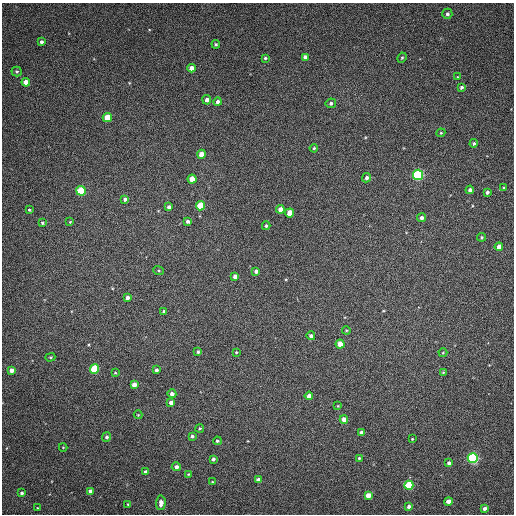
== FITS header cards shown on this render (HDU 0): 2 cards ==
NAXIS1  =                  512 / Axis length
NAXIS2  =                  512 / Axis length

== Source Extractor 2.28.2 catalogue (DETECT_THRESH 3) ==
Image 512 x 512 px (HDU 0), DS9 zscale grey, 1 PNG px = 1 image px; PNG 516 x 516 px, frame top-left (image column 1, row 512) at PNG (2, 3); each listed source drawn as its Kron ellipse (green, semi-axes under 4 px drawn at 4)
Background 141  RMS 11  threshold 34.5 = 3 sigma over >= 5 px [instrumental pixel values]
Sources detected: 89; all 89 listed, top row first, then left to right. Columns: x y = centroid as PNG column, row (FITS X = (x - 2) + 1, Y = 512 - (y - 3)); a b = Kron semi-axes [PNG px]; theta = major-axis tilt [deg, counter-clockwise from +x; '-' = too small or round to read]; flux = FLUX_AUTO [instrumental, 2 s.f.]
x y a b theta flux
447 14 5 5 - 1600
41 42 3 3 - 1700
216 44 4 4 - 1200
305 57 4 4 - 3600
265 58 4 3 - 1100
402 58 5 4 - 950
191 68 4 4 - 5700
17 72 5 5 - 1400
458 77 4 2 - 420
26 82 4 4 - 7200
461 87 4 3 - 1600
207 100 4 4 - 3300
217 102 4 4 - 2400
331 103 5 4 - 1600
107 117 4 4 - 17000
441 133 4 4 - 840
474 143 4 4 - 1400
314 148 4 4 - 910
202 154 4 4 - 9600
418 175 5 5 - 98000
367 178 5 4 - 1800
192 179 4 4 - 10000
504 188 4 4 - 800
470 190 4 4 - 2400
81 191 5 4 - 30000
487 192 4 3 - 1900
125 199 4 3 - 2300
200 206 4 4 - 23000
169 207 4 4 - 2700
280 209 4 4 - 6100
29 210 4 3 - 890
290 213 4 4 - 11000
422 218 4 4 - 2200
188 221 4 3 - 2100
70 222 4 4 - 680
42 223 4 3 - 1100
266 226 4 3 - 1100
481 237 4 4 - 1000
499 247 4 4 - 6300
158 270 5 3 - 810
256 271 4 4 - 2800
235 276 4 4 - 3300
127 298 4 4 - 2900
164 311 3 3 - 1200
346 330 4 4 - 810
311 336 4 4 - 2100
340 344 4 4 - 12000
198 352 4 3 - 1300
236 352 4 3 - 750
443 353 4 4 - 670
50 357 5 4 - 890
94 369 4 4 - 40000
12 370 4 4 - 5200
156 370 3 3 - 1600
443 372 4 4 - 760
115 373 3 3 - 730
134 385 4 4 - 5300
172 394 4 4 - 3300
309 396 4 4 - 4900
171 403 4 4 - 3200
338 406 3 3 - 700
138 415 4 4 - 630
344 420 4 4 - 6800
200 428 4 4 - 920
361 433 4 3 - 3000
192 436 3 3 - 1800
106 437 5 4 - 1700
412 439 3 2 - 660
217 441 4 4 - 1300
63 447 4 2 - 490
359 458 3 3 - 960
473 458 5 5 - 120000
213 459 4 3 - 1700
449 463 4 3 - 2000
176 467 4 4 - 3000
145 472 4 3 - 2700
188 474 4 3 - 890
259 480 4 4 - 5200
212 482 3 2 - 480
409 485 4 4 - 40000
90 491 4 4 - 3700
22 493 4 3 - 1600
368 495 4 4 - 7300
448 501 4 4 - 4600
161 503 7 5 86 3900
128 504 3 3 - 660
409 506 4 4 - 2400
38 508 3 2 - 490
484 508 4 3 - 2300